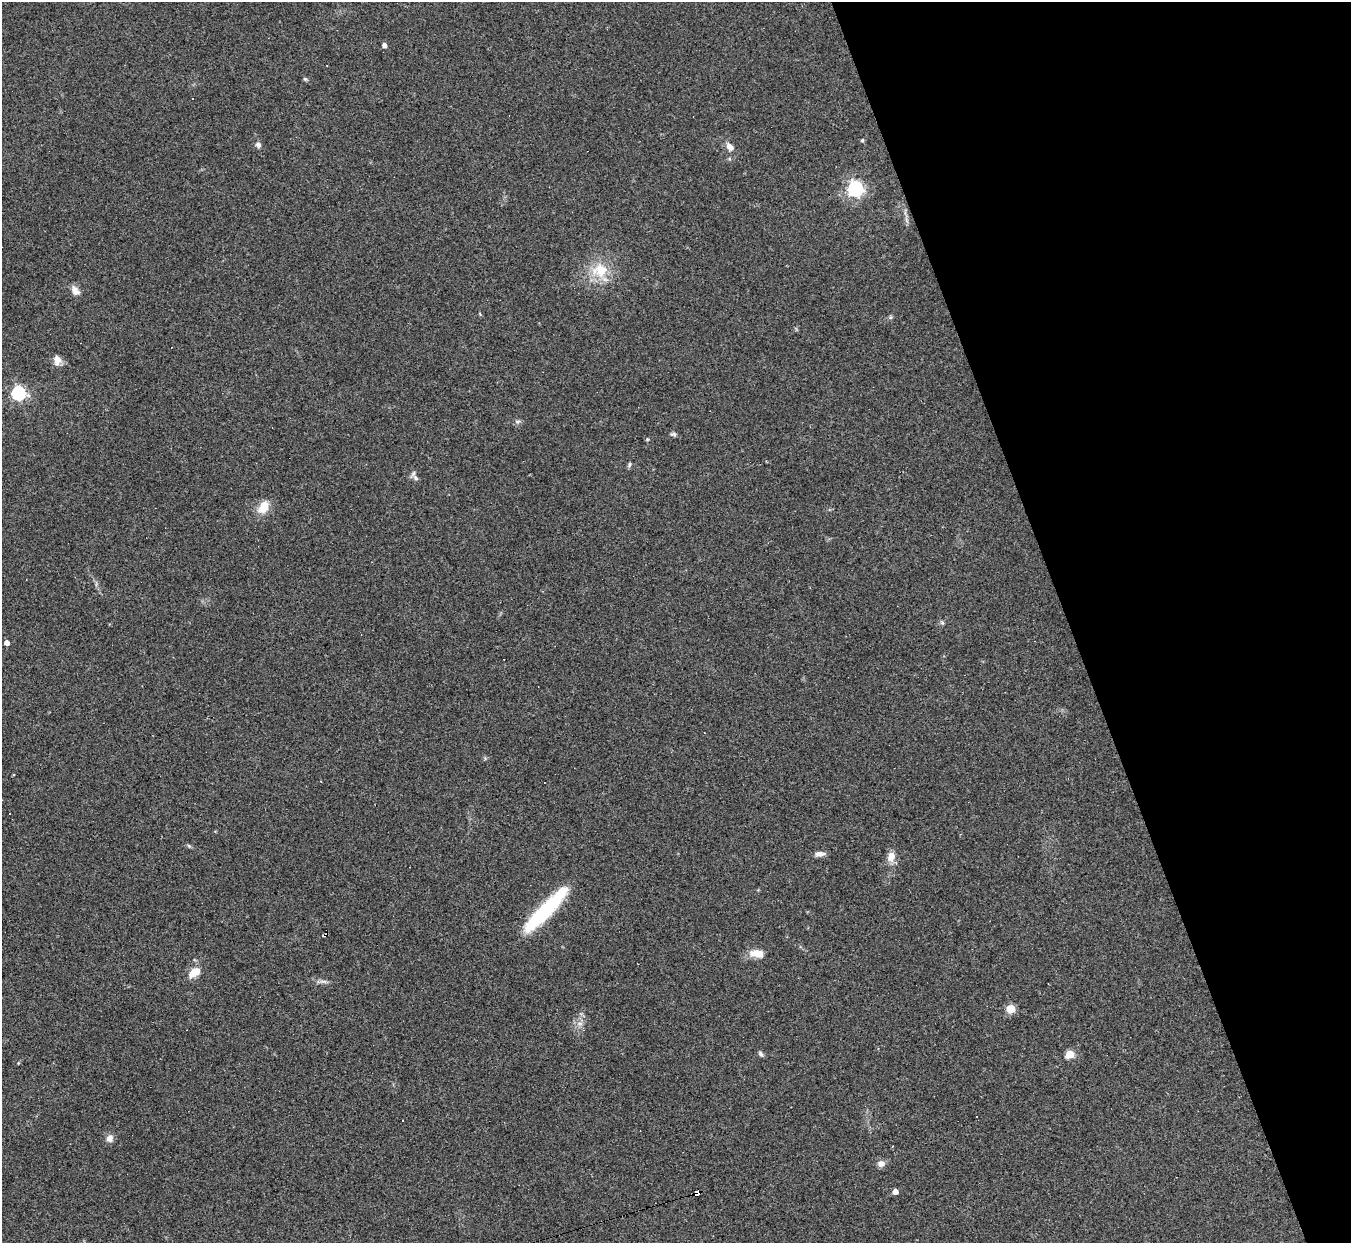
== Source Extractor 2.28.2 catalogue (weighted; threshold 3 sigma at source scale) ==
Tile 12 of 4 x 4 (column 4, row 3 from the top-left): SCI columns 4049-5397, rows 1513-2753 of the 5397 x 5383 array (HDU 1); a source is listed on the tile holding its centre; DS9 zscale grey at full resolution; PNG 1353 x 1245 px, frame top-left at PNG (2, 2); no overlay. Shown black and unused: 21% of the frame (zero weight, under 2 of 3 exposures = <1% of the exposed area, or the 3 px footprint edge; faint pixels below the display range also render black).
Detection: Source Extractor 2.28.2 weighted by HDU 2 'WHT'; one run over the whole footprint, this tile lists its part. Background 0.0637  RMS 0.0069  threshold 0.0311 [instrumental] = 3 sigma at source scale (4.5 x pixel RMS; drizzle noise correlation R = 1.50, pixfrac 1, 0.05/0.05 arcsec/px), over >= 5 px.
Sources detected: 45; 7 cosmic-ray / hot-pixel residue — not listed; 1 inside a brighter listed object's ellipse — not listed separately; the other 37 listed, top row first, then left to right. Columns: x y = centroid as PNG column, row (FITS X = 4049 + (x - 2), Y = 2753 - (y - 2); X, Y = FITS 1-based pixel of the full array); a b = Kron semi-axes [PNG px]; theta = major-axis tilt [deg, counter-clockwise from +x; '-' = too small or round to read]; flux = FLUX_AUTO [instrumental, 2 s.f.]
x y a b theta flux
384 45 5 5 - 2.2
305 79 5 5 - 1
862 140 4 4 - 1.2
258 145 8 6 -41 2.2
730 147 12 8 -48 4.3
855 189 6 6 - 220
906 220 7 4 -71 1.5
600 270 23 18 12 21
75 291 13 8 -58 4.7
890 317 6 5 - 1.1
57 359 12 8 -51 4.7
18 393 6 6 - 150
518 422 8 6 15 1.7
673 434 7 5 -8 1.5
647 439 5 4 - 0.78
629 465 7 5 61 1.3
416 478 9 6 -45 2.3
263 507 16 10 58 11
942 623 7 5 -62 1.3
7 643 4 4 - 5.4
189 846 6 4 -44 1
820 854 13 6 5 3.3
891 856 13 9 77 6.7
545 910 61 12 46 59
756 953 16 8 -6 9.4
194 972 16 9 32 8.7
324 981 13 4 -7 2.4
1011 1009 5 5 - 20
580 1023 10 5 0 2.4
761 1054 7 5 -58 1.7
1070 1054 5 5 - 28
977 1116 3 2 - 0.56
110 1138 10 9 - 3.8
892 1146 3 2 - 0.66
881 1164 9 8 - 3.8
895 1192 4 4 - 5.5
698 1193 6 4 22 190
Overlapping masked pixels (flux is a lower limit): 1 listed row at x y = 698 1193